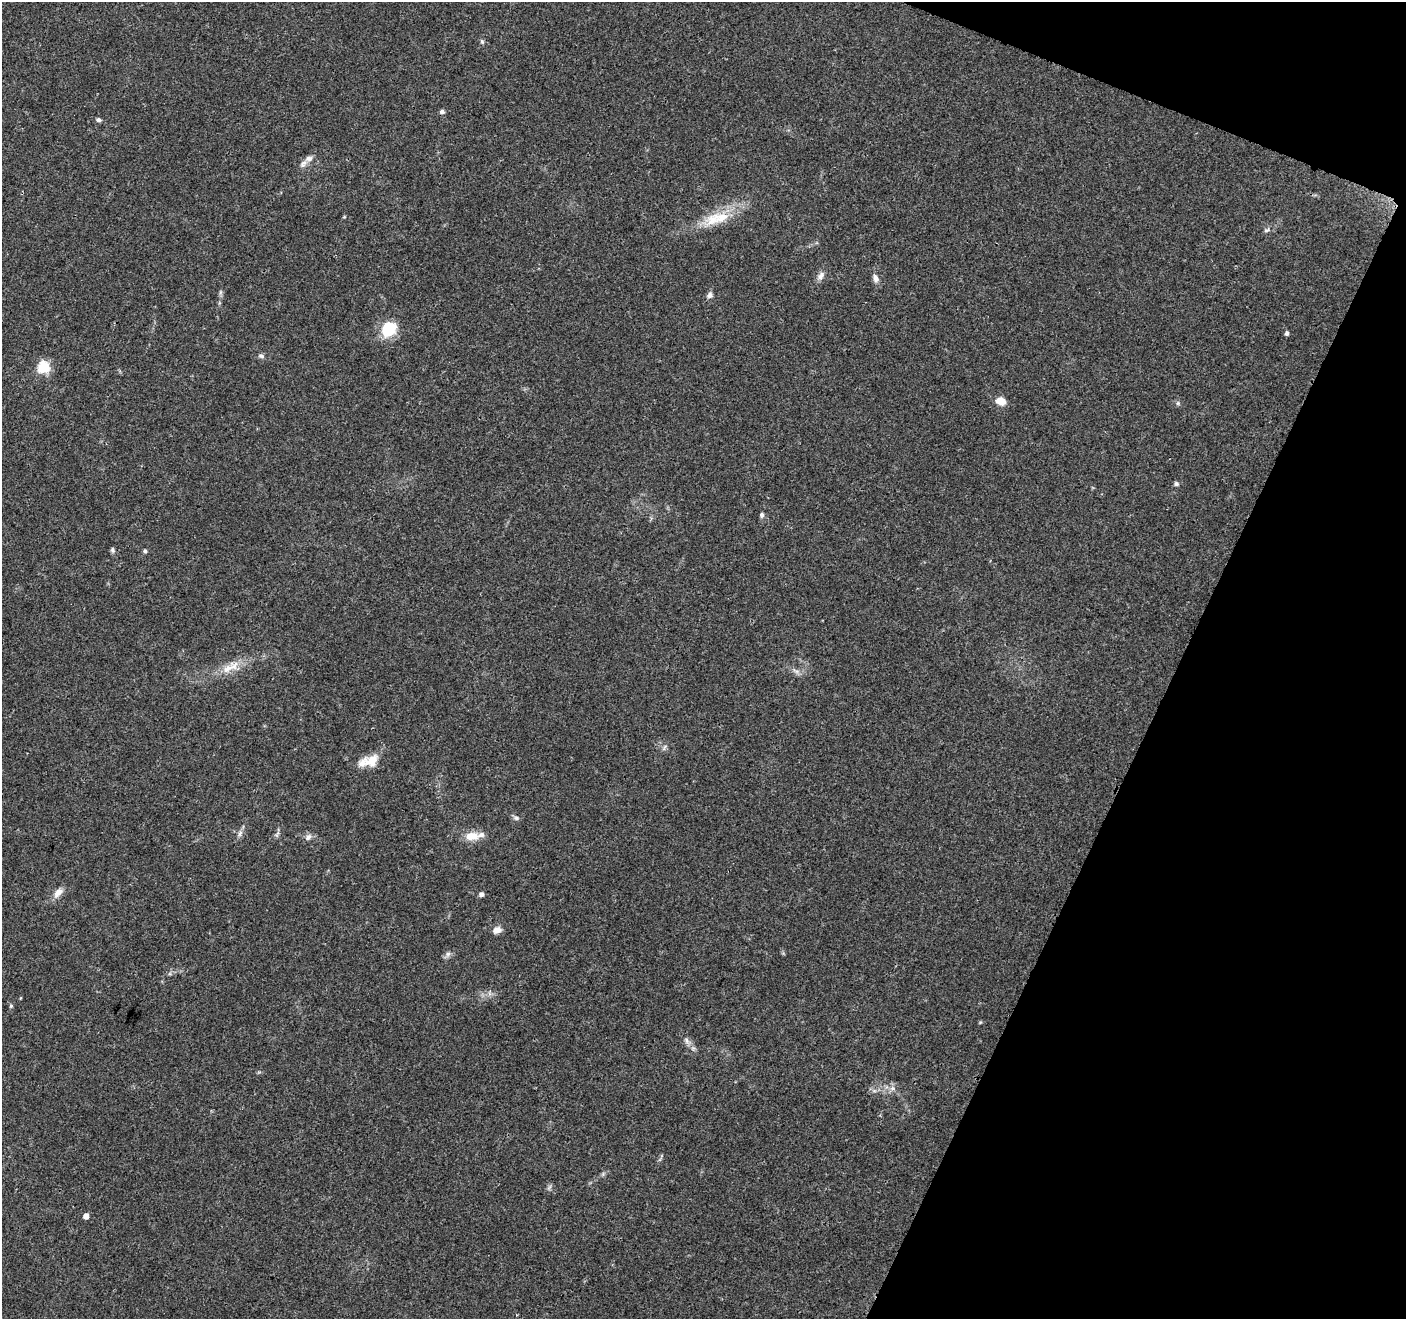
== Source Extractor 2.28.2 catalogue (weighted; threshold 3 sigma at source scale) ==
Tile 8 of 4 x 4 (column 4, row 2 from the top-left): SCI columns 4219-5622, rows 2844-4160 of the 5633 x 5752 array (HDU 1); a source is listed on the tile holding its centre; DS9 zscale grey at full resolution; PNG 1408 x 1321 px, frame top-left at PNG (2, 2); no overlay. Shown black and unused: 19% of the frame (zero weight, under 3 of 4 exposures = <1% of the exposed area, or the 3 px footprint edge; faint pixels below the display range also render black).
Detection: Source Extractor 2.28.2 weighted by HDU 2 'WHT'; one run over the whole footprint, this tile lists its part. Background 0.0481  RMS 0.0039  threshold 0.0174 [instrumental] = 3 sigma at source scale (4.5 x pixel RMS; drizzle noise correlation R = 1.50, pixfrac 1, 0.0396/0.0396 arcsec/px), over >= 5 px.
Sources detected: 39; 3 inside a brighter listed object's ellipse — not listed separately; the other 36 listed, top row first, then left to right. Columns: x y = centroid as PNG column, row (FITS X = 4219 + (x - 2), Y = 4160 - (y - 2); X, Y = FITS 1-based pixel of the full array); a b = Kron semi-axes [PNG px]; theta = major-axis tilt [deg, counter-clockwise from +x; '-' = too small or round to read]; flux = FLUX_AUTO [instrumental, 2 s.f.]
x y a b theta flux
482 41 7 5 -68 0.69
442 111 5 5 - 1.2
99 120 6 5 - 0.8
309 158 11 7 16 1.7
344 217 5 3 - 0.33
712 220 23 18 28 9.4
1267 230 9 4 26 0.85
821 276 12 7 63 1.9
875 279 10 7 -73 2
710 295 9 8 - 1.3
388 328 13 11 59 17
1287 333 4 4 - 1.2
261 356 8 6 -26 0.92
43 367 6 6 - 40
1001 401 9 7 -20 4.8
1176 484 6 5 - 0.85
762 515 6 5 - 0.92
112 550 7 5 -81 0.79
145 551 5 4 - 0.72
228 668 25 10 43 5.7
796 671 11 4 -33 1.3
664 747 11 3 55 0.76
371 761 21 15 28 6.8
516 818 7 6 - 0.91
240 833 10 5 63 1.3
277 834 9 5 71 0.95
471 836 17 10 3 5.6
308 837 10 7 40 1.6
58 892 15 9 47 2.9
481 894 5 5 - 1.4
497 930 12 8 24 2.3
448 954 7 6 - 1.2
11 1006 5 4 - 0.6
687 1041 10 6 -56 1.5
892 1088 9 6 0 1.6
86 1216 5 4 - 2.6